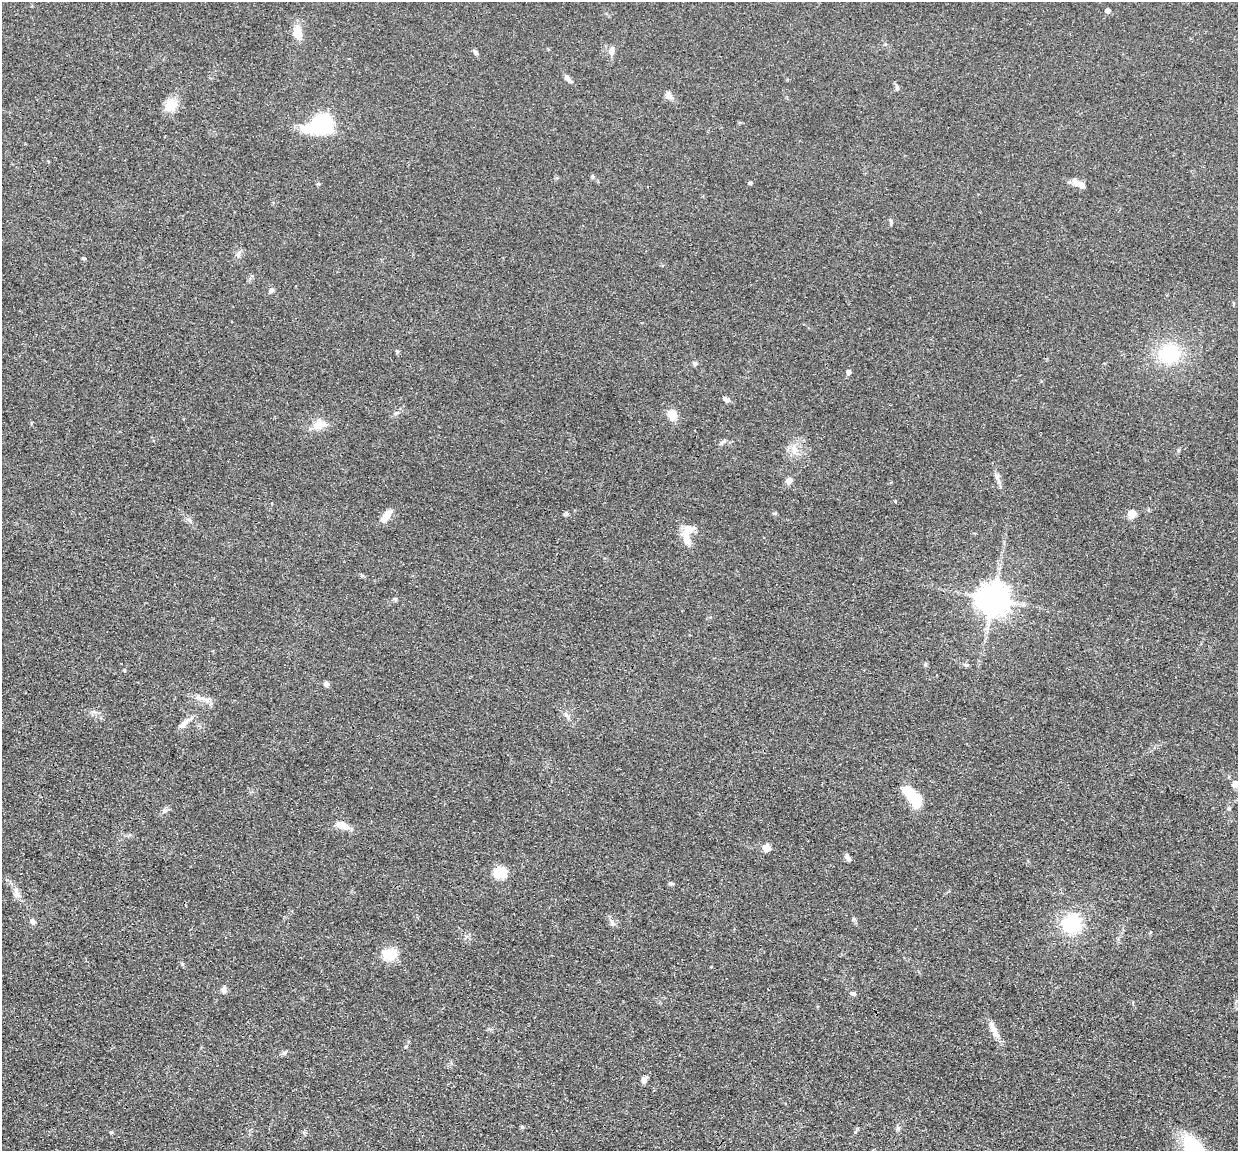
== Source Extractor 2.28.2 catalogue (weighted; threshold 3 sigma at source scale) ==
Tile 7 of 4 x 4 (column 3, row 2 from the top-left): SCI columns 2475-3710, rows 2548-3696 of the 4950 x 4974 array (HDU 1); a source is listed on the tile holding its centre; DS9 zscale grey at full resolution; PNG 1240 x 1153 px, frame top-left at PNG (2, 2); no overlay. Shown black and unused: <1% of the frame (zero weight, under 3 of 4 exposures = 1% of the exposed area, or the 3 px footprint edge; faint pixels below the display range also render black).
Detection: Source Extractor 2.28.2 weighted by HDU 2 'WHT'; one run over the whole footprint, this tile lists its part. Background 0.0475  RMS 0.005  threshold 0.0223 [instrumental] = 3 sigma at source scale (4.5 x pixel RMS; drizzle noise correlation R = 1.50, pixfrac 1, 0.05/0.05 arcsec/px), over >= 5 px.
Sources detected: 63; all 63 listed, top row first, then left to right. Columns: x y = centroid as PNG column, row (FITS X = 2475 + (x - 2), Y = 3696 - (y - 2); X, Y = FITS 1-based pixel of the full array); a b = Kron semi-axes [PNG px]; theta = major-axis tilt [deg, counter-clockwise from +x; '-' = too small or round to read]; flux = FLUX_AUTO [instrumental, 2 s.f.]
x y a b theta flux
1108 11 4 4 - 2.3
298 32 16 10 -79 7
611 51 11 7 80 3.1
475 52 8 5 -47 1.2
567 77 11 6 -54 2
897 88 7 5 -87 0.96
669 96 11 7 -41 2.6
171 105 18 14 54 7.1
321 124 20 12 27 69
593 177 6 5 - 0.88
751 183 4 4 - 1
1079 184 19 6 -29 3.8
891 222 7 4 88 0.9
238 254 9 5 55 1.4
83 258 5 4 - 0.55
271 290 7 6 - 1.3
397 351 5 4 - 0.71
1169 353 21 18 13 30
695 363 6 6 - 1
848 372 5 4 - 2.1
726 400 8 5 -41 1.6
672 415 12 9 -61 5.9
31 423 5 3 - 0.4
319 425 21 12 13 6.1
723 442 10 3 26 1
794 449 17 7 -83 4.3
997 475 7 4 0 0.94
789 480 9 8 - 2.1
895 501 4 3 - 0.48
567 514 6 5 - 0.91
1132 514 7 7 - 6.3
386 515 17 8 54 5.1
687 535 30 12 82 8.1
395 599 6 5 - 0.71
993 599 9 9 - 950
925 664 6 4 -73 0.65
966 665 7 5 -2 0.92
124 670 5 3 - 0.45
326 684 7 6 - 1.5
206 700 10 8 -76 2.5
566 714 7 6 - 1.3
183 724 17 7 39 3.2
1235 784 9 7 88 2.6
912 796 26 10 -53 18
342 825 20 9 -24 4.7
766 848 5 5 - 12
848 857 10 5 -57 1.6
499 872 14 12 28 10
671 883 6 5 - 0.85
17 893 16 8 -67 3.3
32 921 7 6 - 1.7
612 923 12 6 -57 1.8
1072 924 18 18 - 28
390 954 20 14 -1 9.1
224 989 8 6 -84 1.8
853 994 7 5 -14 0.96
994 1031 26 7 -64 5
284 1052 9 4 9 1
644 1080 9 6 68 2.2
522 1127 5 5 - 0.63
898 1128 5 5 - 0.92
111 1132 5 3 - 0.54
1195 1150 47 20 -52 39
Isophote crosses this tile's border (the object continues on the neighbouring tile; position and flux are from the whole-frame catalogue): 1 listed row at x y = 1195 1150
Unlisted compact peaks at least as high as the median listed source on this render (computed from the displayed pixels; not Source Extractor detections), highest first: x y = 182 964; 164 811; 855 1132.